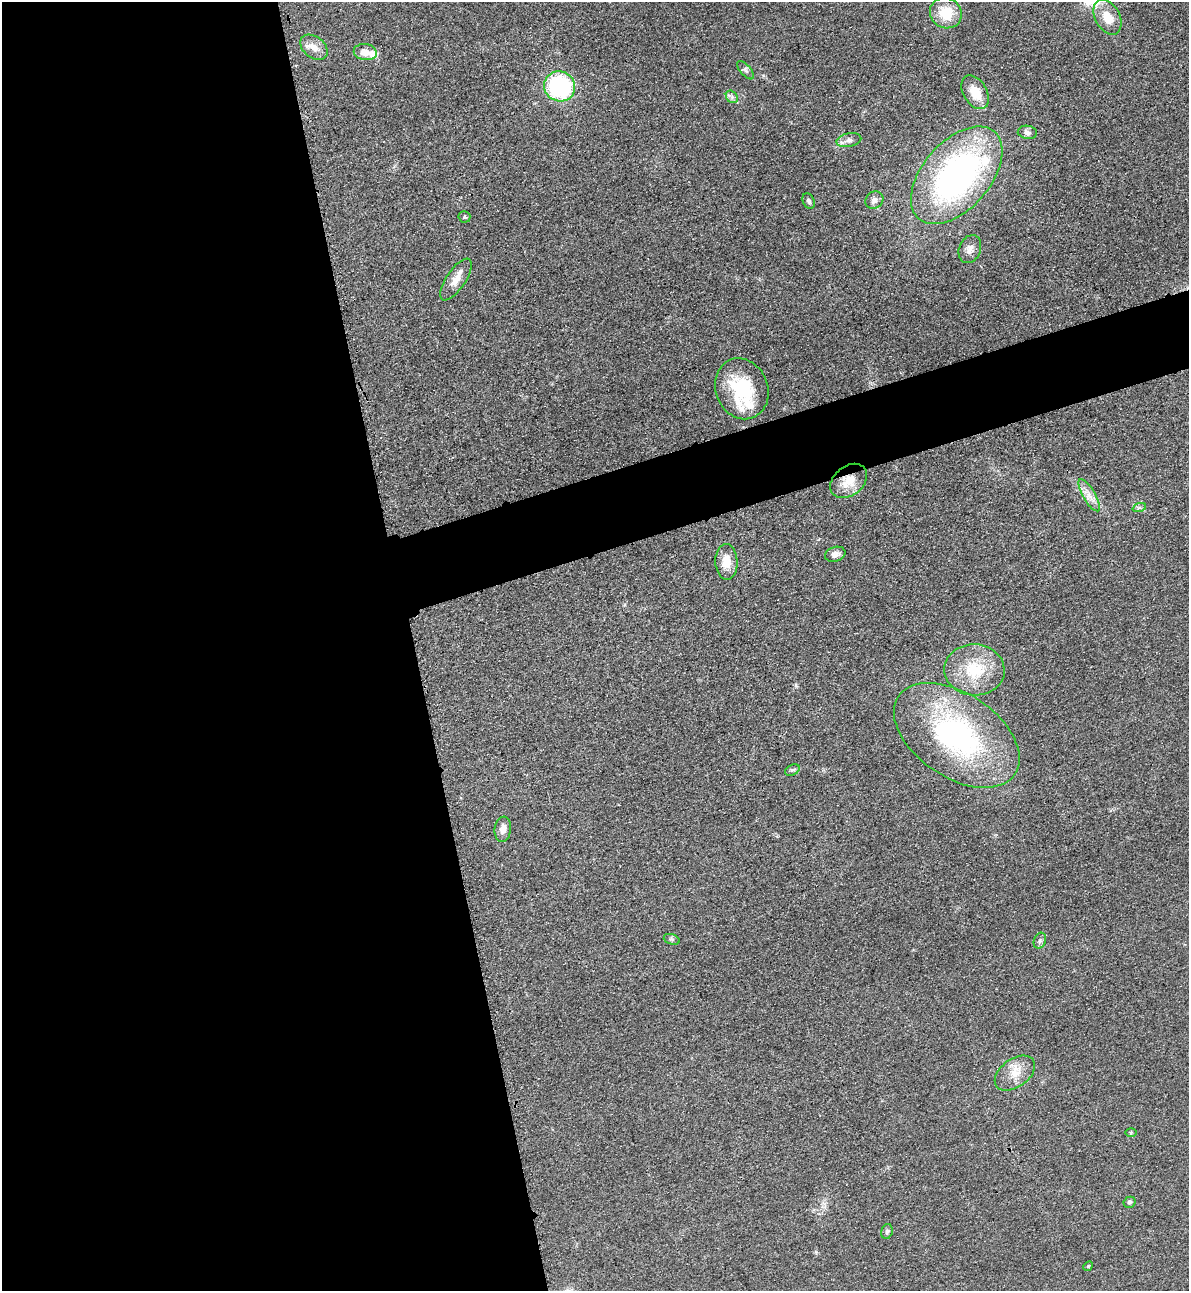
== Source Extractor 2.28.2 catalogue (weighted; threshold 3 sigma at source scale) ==
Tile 9 of 4 x 4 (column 1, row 3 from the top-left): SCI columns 285-1471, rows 1318-2606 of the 5195 x 5213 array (HDU 1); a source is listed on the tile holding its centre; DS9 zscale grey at full resolution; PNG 1191 x 1293 px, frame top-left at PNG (2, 2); each listed source drawn as its Kron ellipse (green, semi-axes under 4 px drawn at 4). Shown black and unused: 39% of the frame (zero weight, under 3 of 4 exposures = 3% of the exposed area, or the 3 px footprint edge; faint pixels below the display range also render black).
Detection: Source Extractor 2.28.2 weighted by HDU 2 'WHT'; one run over the whole footprint, this tile lists its part. Background 0.0679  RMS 0.0084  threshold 0.0379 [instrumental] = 3 sigma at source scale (4.5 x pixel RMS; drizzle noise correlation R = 1.50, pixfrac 1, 0.05/0.05 arcsec/px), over >= 5 px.
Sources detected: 37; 4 inside a brighter listed object's ellipse — not listed separately; the other 33 listed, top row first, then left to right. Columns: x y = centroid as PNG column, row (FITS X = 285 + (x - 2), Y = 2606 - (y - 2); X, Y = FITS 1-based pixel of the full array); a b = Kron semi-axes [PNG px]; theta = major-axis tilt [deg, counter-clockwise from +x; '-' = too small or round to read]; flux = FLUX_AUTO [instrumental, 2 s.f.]
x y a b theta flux
946 13 16 15 - 22
1107 17 19 12 -62 15
314 47 15 10 -38 7.9
365 52 11 8 -9 8.1
745 70 11 5 -49 2
560 86 16 15 - 100
975 92 18 11 -59 15
732 97 7 5 -47 2.3
1027 132 9 6 -8 3.1
849 140 12 6 13 4.1
957 175 57 33 49 250
874 200 9 8 - 4
809 201 8 5 -65 2.1
464 217 6 6 - 1.6
970 249 14 10 67 5.7
456 280 24 9 56 9.3
742 389 31 26 -69 49
849 481 20 14 39 16
1089 495 18 6 -60 7.2
1139 508 7 4 19 1.7
835 554 10 7 16 5
726 562 18 11 -88 12
974 670 30 25 -3 37
957 735 70 42 -34 160
792 770 8 5 24 1.7
503 829 12 8 83 6.7
672 939 8 5 -20 1.7
1040 941 8 6 70 2
1015 1073 22 14 36 14
1131 1133 6 4 1 1.1
1130 1202 6 5 - 1.7
887 1231 8 5 76 1.9
1088 1266 5 4 - 0.98
Overlapping masked pixels (flux is a lower limit): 1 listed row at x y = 849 481